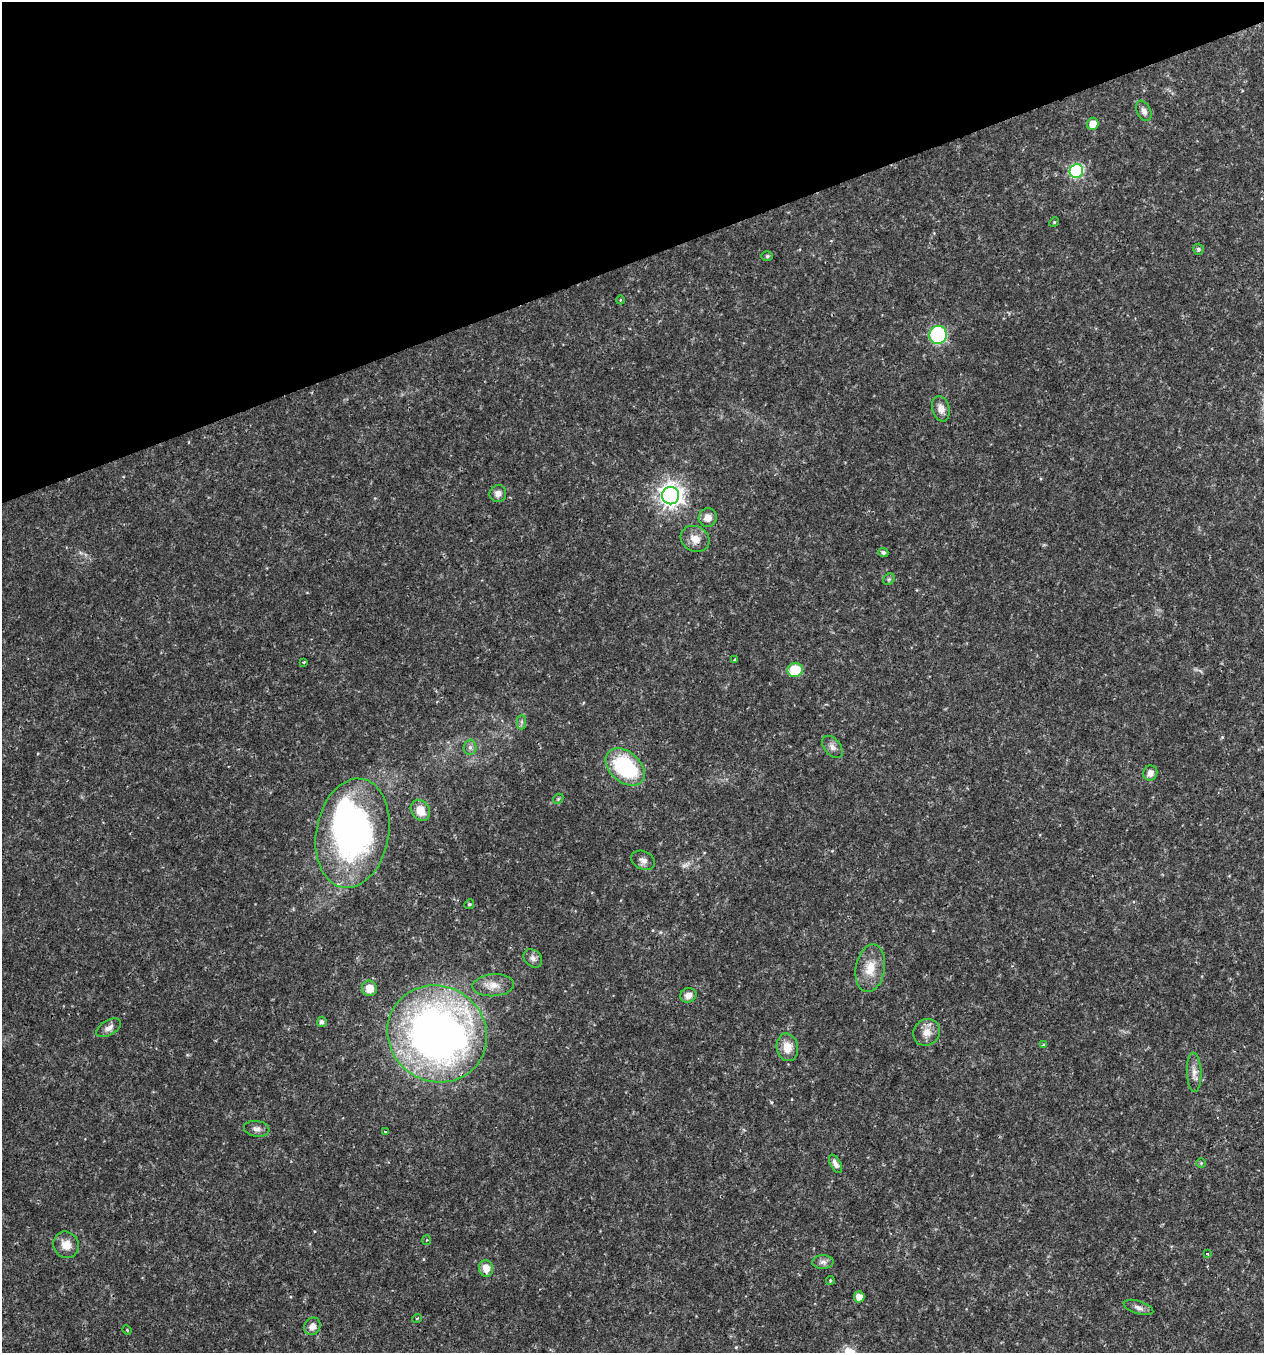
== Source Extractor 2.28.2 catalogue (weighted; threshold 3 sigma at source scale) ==
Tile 3 of 4 x 4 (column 3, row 1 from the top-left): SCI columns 2644-3905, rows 4054-5404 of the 5232 x 5405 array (HDU 1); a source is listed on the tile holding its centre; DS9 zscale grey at full resolution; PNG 1266 x 1355 px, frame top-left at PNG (2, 2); each listed source drawn as its Kron ellipse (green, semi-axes under 4 px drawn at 4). Shown black and unused: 19% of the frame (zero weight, under 2 of 3 exposures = <1% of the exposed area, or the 3 px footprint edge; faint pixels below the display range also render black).
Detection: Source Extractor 2.28.2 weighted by HDU 2 'WHT'; one run over the whole footprint, this tile lists its part. Background 0.0262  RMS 0.003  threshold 0.0135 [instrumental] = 3 sigma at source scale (4.5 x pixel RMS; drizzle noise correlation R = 1.50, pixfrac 1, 0.0396/0.0396 arcsec/px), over >= 5 px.
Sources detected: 58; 1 too faint to see at this stretch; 2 inside a brighter object's white glare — neither listed nor drawn; the other 55 listed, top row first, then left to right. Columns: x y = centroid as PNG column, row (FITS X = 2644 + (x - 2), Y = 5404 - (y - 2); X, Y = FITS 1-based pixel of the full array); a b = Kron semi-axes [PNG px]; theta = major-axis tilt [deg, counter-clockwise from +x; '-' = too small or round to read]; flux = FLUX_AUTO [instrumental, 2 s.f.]
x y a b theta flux
1144 111 11 6 -66 1.3
1093 124 6 5 - 3.5
1076 171 7 6 - 38
1054 222 5 4 - 0.36
1198 249 5 5 - 0.66
767 256 6 5 - 0.48
620 300 4 3 - 0.2
938 335 9 8 - 33
941 409 13 8 -75 2.3
498 494 8 8 - 1.8
671 496 8 8 - 220
708 517 9 9 - 2.8
695 539 15 12 -27 3.4
883 552 5 4 - 0.72
889 579 6 5 - 0.57
735 660 3 3 - 0.56
304 662 3 3 - 0.36
795 670 7 7 - 9.8
522 722 7 4 -89 0.67
470 747 7 6 - 0.97
832 747 13 8 -49 1.7
625 767 22 15 -41 27
1150 773 7 7 - 1.7
558 799 6 4 46 0.41
420 810 11 9 -57 3.7
352 833 55 36 79 92
643 860 12 9 -25 1.7
469 904 5 4 - 0.4
533 958 10 8 -44 1.4
870 968 24 14 80 6.1
493 985 21 11 4 3.7
369 988 8 7 - 3.7
688 995 8 7 - 2
322 1022 5 5 - 0.94
109 1028 13 7 29 1.7
927 1032 14 13 - 3.2
437 1034 51 47 -32 190
1043 1044 4 4 - 0.49
787 1047 14 10 -78 4
1194 1072 20 7 -87 2.2
257 1129 13 7 -8 1.4
386 1132 3 3 - 1.2
1201 1163 5 5 - 0.36
835 1164 10 5 -61 1.2
426 1240 5 3 - 0.32
66 1245 13 12 - 3.6
1207 1254 3 3 - 0.89
823 1262 11 6 0 1.3
486 1268 8 7 - 3.5
830 1281 4 3 - 0.5
859 1297 5 5 - 3.1
1138 1307 15 6 -18 1.5
417 1318 5 3 - 0.25
312 1326 9 8 - 2.2
127 1330 5 3 - 0.29